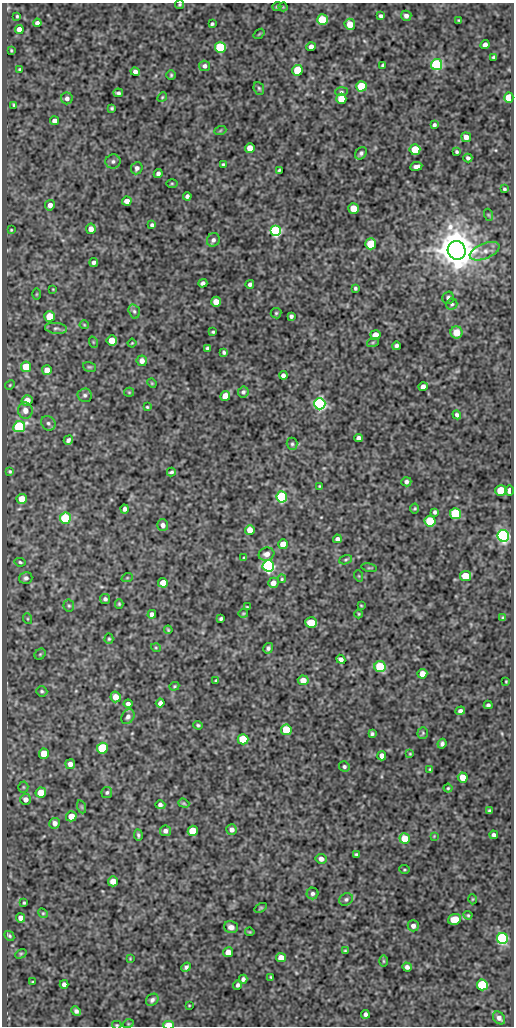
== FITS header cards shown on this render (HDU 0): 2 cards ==
NAXIS1  =                  512
NAXIS2  =                 1024

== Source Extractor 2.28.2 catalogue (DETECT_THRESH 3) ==
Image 512 x 1024 px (HDU 0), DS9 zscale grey, 1 PNG px = 1 image px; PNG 516 x 1028 px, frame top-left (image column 1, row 1024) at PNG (2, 3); each listed source drawn as its Kron ellipse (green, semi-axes under 4 px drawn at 4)
Background 111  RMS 0.57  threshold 1.7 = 3 sigma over >= 5 px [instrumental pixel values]
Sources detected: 247; all 247 listed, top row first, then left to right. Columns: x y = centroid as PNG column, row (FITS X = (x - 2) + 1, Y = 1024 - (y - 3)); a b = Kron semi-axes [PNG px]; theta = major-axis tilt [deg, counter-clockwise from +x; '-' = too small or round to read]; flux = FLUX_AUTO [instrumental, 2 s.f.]
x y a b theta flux
180 4 4 4 - 52
277 6 5 3 - 39
283 7 4 4 - 34
17 16 3 3 - 43
381 16 4 4 - 93
406 16 5 5 - 150
322 20 5 5 - 1600
459 20 3 3 - 38
37 23 4 4 - 120
212 24 3 3 - 59
350 24 5 5 - 530
19 29 4 4 - 240
259 34 6 3 37 36
485 45 5 4 - 150
220 47 5 5 - 3500
311 47 4 4 - 210
11 50 3 2 - 37
494 57 4 3 - 72
383 65 4 3 - 68
437 65 5 5 - 6700
204 66 5 5 - 110
20 69 3 3 - 44
298 70 5 5 - 2500
135 72 5 4 - 140
171 75 5 4 - 51
361 86 5 5 - 1800
259 88 6 5 - 62
341 92 6 4 4 60
118 93 5 3 - 87
162 97 5 4 - 42
67 98 6 6 - 120
509 98 5 4 - 1400
341 99 5 5 - 810
14 105 4 3 - 53
112 108 4 3 - 55
55 121 4 4 - 200
434 125 4 4 - 75
220 131 6 4 20 40
466 137 5 4 - 240
250 148 5 5 - 440
415 150 5 5 - 1600
457 152 3 3 - 55
361 153 7 5 51 89
468 158 4 4 - 91
113 161 7 7 - 100
223 164 3 3 - 43
416 166 6 3 9 150
137 168 6 5 - 120
279 170 3 3 - 44
158 174 5 4 - 100
172 183 5 3 - 40
504 189 3 3 - 56
187 196 4 4 - 99
127 201 5 4 - 240
50 205 5 5 - 180
353 208 5 5 - 690
489 215 6 4 -70 42
152 225 4 4 - 91
91 229 5 5 - 250
11 230 3 3 - 36
276 231 5 5 - 7300
213 240 7 6 - 120
371 244 5 5 - 1600
457 250 9 9 - 100000
485 251 16 7 22 330
94 262 4 4 - 100
203 283 4 4 - 110
250 284 4 4 - 95
355 288 3 3 - 63
53 289 3 2 - 25
37 294 5 3 - 38
448 298 6 5 - 99
216 302 5 5 - 380
452 304 6 5 - 65
134 311 7 5 -73 85
276 313 5 5 - 56
49 316 5 5 - 890
291 316 4 4 - 87
84 325 4 4 - 36
56 328 11 5 -7 120
213 332 3 3 - 48
457 332 6 6 - 490
375 335 5 5 - 480
112 340 5 5 - 620
93 342 6 3 -72 39
373 342 6 4 19 48
132 343 4 3 - 33
396 346 4 4 - 96
208 348 4 3 - 82
224 352 4 3 - 68
142 361 5 5 - 200
26 367 5 5 - 1100
89 367 6 4 -18 59
47 370 5 5 - 370
283 375 4 4 - 140
152 383 5 4 - 41
10 385 5 4 - 43
423 387 4 4 - 190
129 392 5 4 - 43
243 392 6 5 - 76
85 395 7 7 - 100
225 396 5 5 - 580
27 400 5 5 - 430
320 404 6 5 - 9100
147 407 4 3 - 42
25 410 8 7 - 280
457 415 4 3 - 86
48 423 8 6 -45 120
19 427 6 5 - 4400
359 438 4 4 - 140
68 440 5 4 - 110
292 444 6 5 - 72
10 471 3 3 - 50
171 472 4 3 - 70
406 482 5 4 - 110
319 486 3 3 - 33
501 491 5 5 - 1800
509 491 5 4 - 260
282 497 5 5 - 5500
22 499 5 5 - 570
124 509 4 3 - 120
415 509 5 4 - 50
435 512 4 3 - 75
456 514 5 5 - 3200
65 518 5 5 - 2400
430 521 5 5 - 2100
163 525 6 5 - 160
250 530 5 5 - 400
503 536 6 6 - 11000
337 539 4 4 - 130
283 544 5 5 - 580
266 554 8 6 16 200
244 558 4 3 - 50
346 560 6 4 20 56
20 562 5 4 - 57
268 566 6 5 - 11000
369 568 8 3 -12 42
359 576 5 3 - 39
466 576 5 5 - 1200
26 578 7 5 17 120
127 578 6 3 18 41
282 579 4 3 - 43
163 583 5 5 - 400
273 583 5 5 - 210
105 599 5 5 - 90
119 604 5 4 - 44
361 605 4 2 - 30
69 606 6 5 - 61
247 607 3 2 - 32
243 613 5 2 - 33
152 614 4 4 - 150
359 614 4 3 - 32
503 618 4 3 - 56
28 619 5 3 - 37
221 619 4 3 - 64
311 622 6 5 - 1100
168 630 4 3 - 47
109 639 5 4 - 55
156 648 5 3 - 35
268 648 5 5 - 92
40 654 6 5 - 55
341 659 5 4 - 140
380 667 5 5 - 3000
422 674 5 4 - 360
303 680 5 5 - 340
216 681 3 3 - 50
506 681 3 2 - 34
174 686 5 4 - 44
42 691 6 5 - 69
115 697 5 5 - 390
160 703 4 4 - 140
128 704 4 4 - 110
488 705 4 3 - 76
460 711 5 4 - 120
128 717 8 6 57 140
198 725 4 4 - 57
286 730 5 5 - 2000
423 733 5 5 - 55
372 734 4 3 - 64
243 739 5 5 - 1600
442 744 5 4 - 95
102 748 5 5 - 3200
44 754 5 5 - 860
410 754 4 3 - 33
382 756 5 4 - 230
70 764 5 5 - 180
344 767 5 5 - 74
430 769 4 4 - 43
463 777 5 5 - 440
23 787 5 5 - 52
448 788 4 4 - 48
107 792 5 5 - 70
41 793 5 5 - 660
26 799 5 5 - 180
184 803 6 4 -21 48
160 805 5 4 - 110
82 807 7 4 -71 50
490 811 4 4 - 83
71 816 5 5 - 440
55 823 5 5 - 190
232 830 5 5 - 170
165 831 5 5 - 150
193 831 5 5 - 1500
138 835 6 3 -85 71
494 835 4 4 - 96
434 836 4 4 - 31
405 838 5 5 - 1000
356 854 4 3 - 62
321 859 5 5 - 170
404 870 5 3 - 35
113 881 5 5 - 340
312 893 6 6 - 100
346 899 7 6 - 88
472 899 5 3 - 32
24 903 3 3 - 45
261 908 6 3 33 46
43 913 5 4 - 46
468 915 4 4 - 46
21 918 5 4 - 220
454 919 7 5 19 670
413 926 5 5 - 160
231 927 7 6 - 180
250 932 5 3 - 38
9 936 5 3 - 58
502 939 5 5 - 7700
345 951 3 3 - 44
228 952 5 5 - 420
21 954 6 4 30 46
281 958 5 4 - 310
130 959 4 3 - 32
383 961 6 4 -89 41
186 967 5 4 - 110
407 967 5 4 - 130
271 977 3 2 - 35
243 979 4 4 - 100
33 982 3 2 - 36
64 984 4 4 - 140
238 985 5 4 - 88
482 985 5 5 - 3300
152 1000 7 5 41 110
189 1005 4 3 - 30
76 1011 5 4 - 120
365 1014 4 3 - 100
499 1018 7 5 -49 170
128 1024 5 3 - 37
117 1025 5 3 - 41
169 1025 5 3 - 1300
At the frame edge (FLAGS 8, measured only in part): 3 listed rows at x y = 180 4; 117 1025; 169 1025